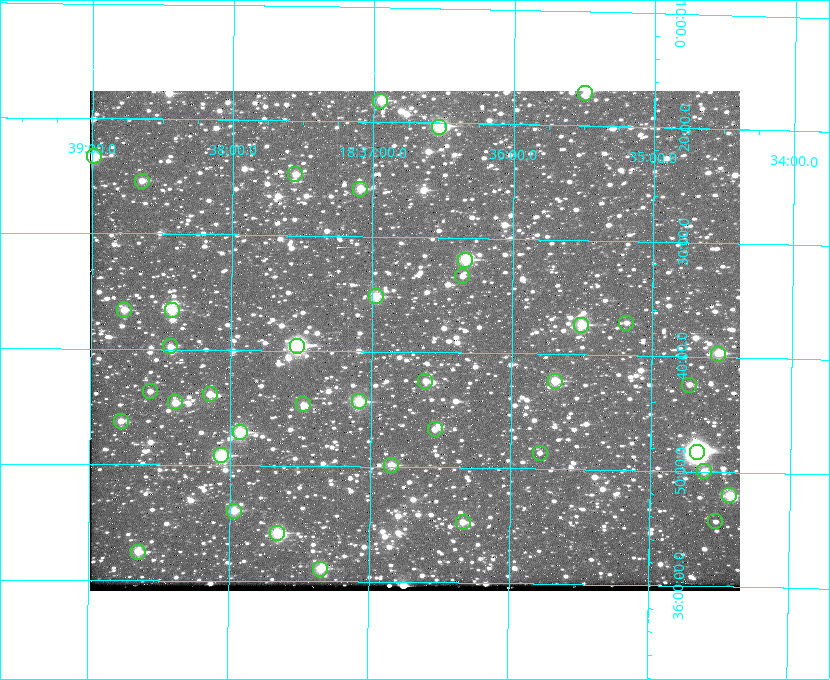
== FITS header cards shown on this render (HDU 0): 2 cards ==
NAXIS1  =                  650 / Width of table row in bytes
NAXIS2  =                  500 / Number of rows in table

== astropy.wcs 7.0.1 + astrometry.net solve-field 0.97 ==
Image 650 x 500 px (HDU 0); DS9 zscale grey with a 90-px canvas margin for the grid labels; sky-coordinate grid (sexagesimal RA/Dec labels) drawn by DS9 from the SOLVED WCS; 40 Tycho-2 reference stars matched to detected sources circled (green)
Header WCS: none
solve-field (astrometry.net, Tycho-2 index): SOLVED blind (the file carries no WCS)
Solved WCS: RA---TAN-SIP/DEC--TAN-SIP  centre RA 18:36:42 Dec +35:39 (279.17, +35.65 deg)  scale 5.22 arcsec/px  FOV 56.5' x 43.5'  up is +179 deg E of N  parity flipped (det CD > 0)
(file carries no celestial WCS; the grid is the blind solution)
Tycho-2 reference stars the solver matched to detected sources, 40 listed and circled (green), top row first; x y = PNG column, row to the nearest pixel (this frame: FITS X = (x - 92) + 1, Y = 500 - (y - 91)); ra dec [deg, ICRS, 3 dp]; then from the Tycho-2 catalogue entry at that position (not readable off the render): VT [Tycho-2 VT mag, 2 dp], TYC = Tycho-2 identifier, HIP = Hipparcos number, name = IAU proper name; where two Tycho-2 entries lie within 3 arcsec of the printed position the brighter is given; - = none
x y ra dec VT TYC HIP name
587 93 278.873 +35.286 11.83 2632-1249-1 - -
382 101 279.238 +35.303 11.12 2645-808-1 - -
441 127 279.134 +35.339 9.91 2645-980-1 - -
96 156 279.747 +35.388 10.29 2645-648-1 - -
297 174 279.388 +35.411 11.24 2645-612-1 - -
144 181 279.661 +35.423 11.63 2645-537-1 - -
362 189 279.273 +35.431 11.09 2645-464-1 - -
467 260 279.085 +35.532 9.84 2645-710-1 - -
464 276 279.089 +35.556 12.25 2645-664-1 - -
378 296 279.243 +35.587 11.11 2645-606-1 - -
126 310 279.691 +35.610 11.17 2645-563-1 - -
174 310 279.606 +35.610 10.50 2645-565-1 - -
628 323 278.797 +35.620 11.98 2632-1285-1 - -
583 325 278.877 +35.623 10.37 2632-1282-1 - -
172 346 279.608 +35.663 11.57 2649-139-1 - -
299 346 279.382 +35.660 8.88 2649-136-1 91311 -
720 354 278.632 +35.662 10.68 2636-195-1 - -
427 381 279.153 +35.708 11.59 2649-53-1 - -
557 381 278.922 +35.705 10.37 2636-96-1 - -
691 385 278.683 +35.707 11.93 2636-92-1 - -
152 391 279.644 +35.727 11.73 2649-34-1 - -
212 394 279.537 +35.731 11.00 2649-31-1 - -
361 401 279.271 +35.739 10.27 2649-22-1 - -
177 402 279.598 +35.743 11.39 2649-19-1 - -
305 404 279.370 +35.745 11.39 2649-20-1 - -
123 421 279.695 +35.771 11.56 2649-1228-1 - -
437 429 279.136 +35.778 11.49 2649-1247-1 - -
242 432 279.483 +35.786 9.96 2649-1276-1 - -
699 452 278.667 +35.805 7.78 2636-68-1 91080 -
542 453 278.947 +35.810 12.41 2636-73-1 - -
223 455 279.516 +35.819 10.07 2649-1464-1 - -
393 465 279.212 +35.831 10.99 2649-1529-1 - -
706 471 278.654 +35.833 11.29 2636-133-1 - -
731 495 278.608 +35.867 11.60 2636-246-1 - -
236 511 279.492 +35.899 10.86 2649-1492-1 - -
717 521 278.632 +35.905 12.27 2636-371-1 - -
465 522 279.083 +35.912 11.42 2649-1448-1 - -
279 533 279.414 +35.931 10.32 2649-1381-1 - -
140 552 279.662 +35.960 11.12 2649-1270-1 - -
322 569 279.337 +35.982 10.50 2649-1232-1 - -